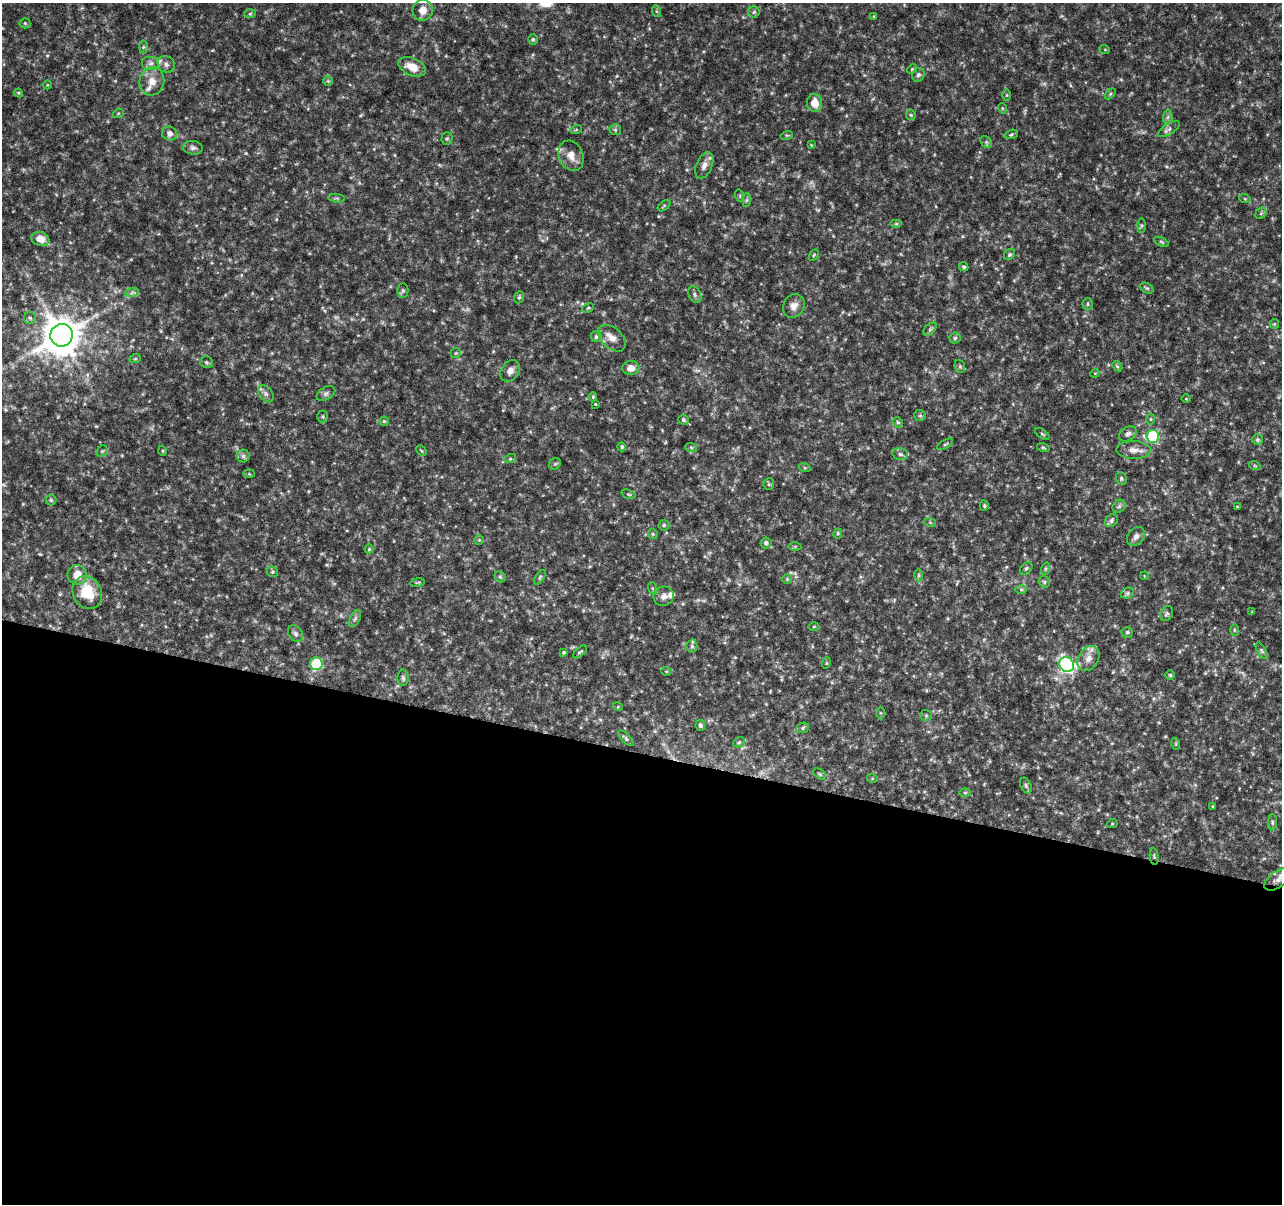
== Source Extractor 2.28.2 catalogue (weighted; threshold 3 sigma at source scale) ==
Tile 14 of 4 x 4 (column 2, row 4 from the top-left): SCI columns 1283-2562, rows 228-1429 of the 5138 x 5324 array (HDU 1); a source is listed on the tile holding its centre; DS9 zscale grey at full resolution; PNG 1284 x 1206 px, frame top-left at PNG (2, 3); each listed source drawn as its Kron ellipse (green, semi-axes under 4 px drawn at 4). Shown black and unused: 38% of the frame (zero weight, under 4 of 8 exposures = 1% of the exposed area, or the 3 px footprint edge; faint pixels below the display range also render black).
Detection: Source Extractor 2.28.2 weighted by HDU 2 'WHT'; one run over the whole footprint, this tile lists its part. Background 0.0619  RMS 0.0032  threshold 0.0132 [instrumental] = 3 sigma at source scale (4.09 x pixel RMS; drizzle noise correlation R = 1.36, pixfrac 0.8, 0.0396/0.0396 arcsec/px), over >= 5 px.
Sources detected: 180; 4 too faint to see at this stretch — neither listed nor drawn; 5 inside a brighter listed object's ellipse — not listed separately; the other 171 listed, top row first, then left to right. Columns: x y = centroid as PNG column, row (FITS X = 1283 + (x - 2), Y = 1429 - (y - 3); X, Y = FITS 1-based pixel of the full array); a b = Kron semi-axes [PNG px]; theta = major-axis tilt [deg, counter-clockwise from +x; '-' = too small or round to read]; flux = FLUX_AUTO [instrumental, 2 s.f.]
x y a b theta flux
423 10 10 10 - 3.5
656 11 6 4 -71 0.36
754 12 6 5 - 0.53
250 14 6 4 3 0.39
874 16 4 4 - 0.26
25 23 5 5 - 0.38
533 39 5 4 - 0.44
143 47 6 4 89 0.48
1105 50 5 3 - 0.26
151 63 9 7 0 1.2
166 64 9 8 - 1.2
412 67 14 8 -24 4.1
912 69 5 4 - 0.37
918 75 7 6 - 0.71
152 81 14 12 74 3.4
328 81 5 4 - 0.38
47 85 4 3 - 0.22
18 93 4 4 - 0.32
1110 94 6 4 45 0.43
1007 95 6 4 90 0.34
815 103 9 7 -82 3.6
1002 108 5 3 - 0.28
118 114 5 3 - 0.3
911 115 5 5 - 0.4
1168 117 7 5 87 0.73
1169 129 12 5 33 1.1
576 130 6 3 20 0.29
615 130 6 5 - 0.51
170 133 7 7 - 1.7
1011 134 6 4 20 0.42
787 135 6 4 17 0.38
447 139 6 5 - 0.44
986 142 6 5 - 0.54
811 145 4 4 - 0.24
193 148 10 7 -8 0.91
571 156 16 12 -69 3.1
704 165 14 8 67 1.9
740 196 6 4 -72 0.33
337 198 8 3 -5 0.47
1245 199 6 3 -18 0.32
747 200 6 4 88 0.52
664 206 7 4 38 0.42
1261 213 6 5 - 0.53
896 224 6 4 0 0.4
1141 226 7 4 90 0.43
40 239 9 7 -16 2.5
1161 242 8 4 -27 0.46
814 255 6 4 59 0.4
1009 255 6 5 - 0.51
964 267 5 4 - 0.5
1147 288 7 5 -26 0.51
403 291 7 5 -90 0.61
132 292 7 4 20 0.66
695 295 9 6 -62 0.78
519 297 6 5 - 0.49
1088 304 6 5 - 0.53
794 306 12 10 61 2.2
588 308 6 4 25 0.38
30 318 6 6 - 0.67
1274 324 5 4 - 0.32
930 329 8 4 46 0.62
62 335 11 11 - 860
596 337 5 5 - 0.62
612 338 16 10 -42 2.8
955 338 5 5 - 0.54
456 353 5 5 - 0.38
135 359 6 3 19 0.34
206 362 6 6 - 0.53
960 366 7 5 -70 0.51
1117 366 5 4 - 0.41
631 368 8 7 - 2.4
510 371 11 8 54 1.9
1095 373 4 3 - 0.27
326 393 10 6 30 0.82
266 394 10 6 -52 0.98
593 397 5 3 - 0.36
1186 399 4 3 - 0.22
595 404 2 2 - 0.24
920 415 6 5 - 0.53
323 417 6 5 - 0.46
1150 419 6 4 -90 0.35
683 420 5 5 - 0.61
384 421 4 4 - 0.41
898 422 5 4 - 0.42
1042 434 8 3 -34 0.4
1128 434 9 6 35 0.96
1153 436 6 6 - 21
1257 440 5 5 - 0.62
945 444 9 3 29 0.41
622 447 5 4 - 0.47
691 447 6 4 -19 0.37
1043 447 6 4 -15 0.42
1133 450 17 9 -1 2.5
102 451 6 5 - 0.5
163 451 5 3 - 0.29
421 451 6 4 -45 0.34
900 454 8 6 -14 0.74
243 456 6 6 - 0.78
510 459 6 4 19 0.43
555 464 6 5 - 0.52
1255 466 6 4 -19 0.37
805 468 6 4 -18 0.32
249 474 5 3 - 0.32
1121 478 6 5 - 0.57
769 484 6 5 - 0.44
629 494 7 4 -18 0.45
51 500 5 5 - 0.47
984 506 5 4 - 0.42
1119 506 7 5 45 0.75
1237 507 3 2 - 0.29
1111 521 7 5 48 0.76
930 522 6 3 -19 0.35
664 525 5 5 - 0.52
838 533 5 4 - 0.41
653 534 5 5 - 0.41
1136 536 10 8 50 1.5
479 540 5 5 - 0.38
766 543 5 5 - 0.72
795 546 6 4 0 0.47
369 549 4 4 - 0.37
1026 568 7 5 48 0.61
1045 569 6 4 71 0.42
272 572 6 5 - 0.48
77 575 10 9 - 3.9
919 575 6 4 90 0.41
1144 576 4 3 - 0.2
500 577 6 5 - 0.47
540 577 8 4 55 0.48
787 579 5 5 - 0.39
417 582 7 3 10 0.36
1044 582 6 5 - 0.54
652 588 6 4 -72 0.36
1021 590 6 4 -1 0.42
87 593 17 14 -63 9.1
1127 593 7 5 23 0.61
664 596 10 9 - 1.7
1252 612 3 3 - 0.23
1167 614 8 6 61 0.6
355 619 9 5 63 0.7
814 626 5 3 - 0.3
1234 630 6 4 -89 0.35
1127 632 6 5 - 0.55
296 634 9 6 -58 1
692 646 6 5 - 0.58
1262 651 9 4 -60 0.59
564 652 4 3 - 0.44
580 652 8 3 40 0.48
1088 658 13 10 57 2.4
826 663 6 3 71 0.31
316 664 6 6 - 21
1067 665 8 7 - 74
666 671 5 3 - 0.24
1170 675 5 5 - 0.38
403 678 8 5 -88 0.74
618 707 5 3 - 0.27
880 713 6 4 -89 0.43
926 715 6 5 - 0.43
700 725 5 5 - 0.67
803 728 6 5 - 0.48
626 738 10 4 -45 0.66
739 742 6 5 - 0.48
1176 744 6 4 -72 0.35
820 774 7 4 -36 0.44
872 778 5 3 - 0.32
1026 785 8 5 -64 0.6
965 792 6 4 -1 0.41
1213 806 3 3 - 0.31
1272 822 8 4 -89 0.45
1112 824 5 3 - 0.28
1154 856 8 3 -83 0.48
1278 879 16 8 35 2.2
Overlapping masked pixels (flux is a lower limit): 1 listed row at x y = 1154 856